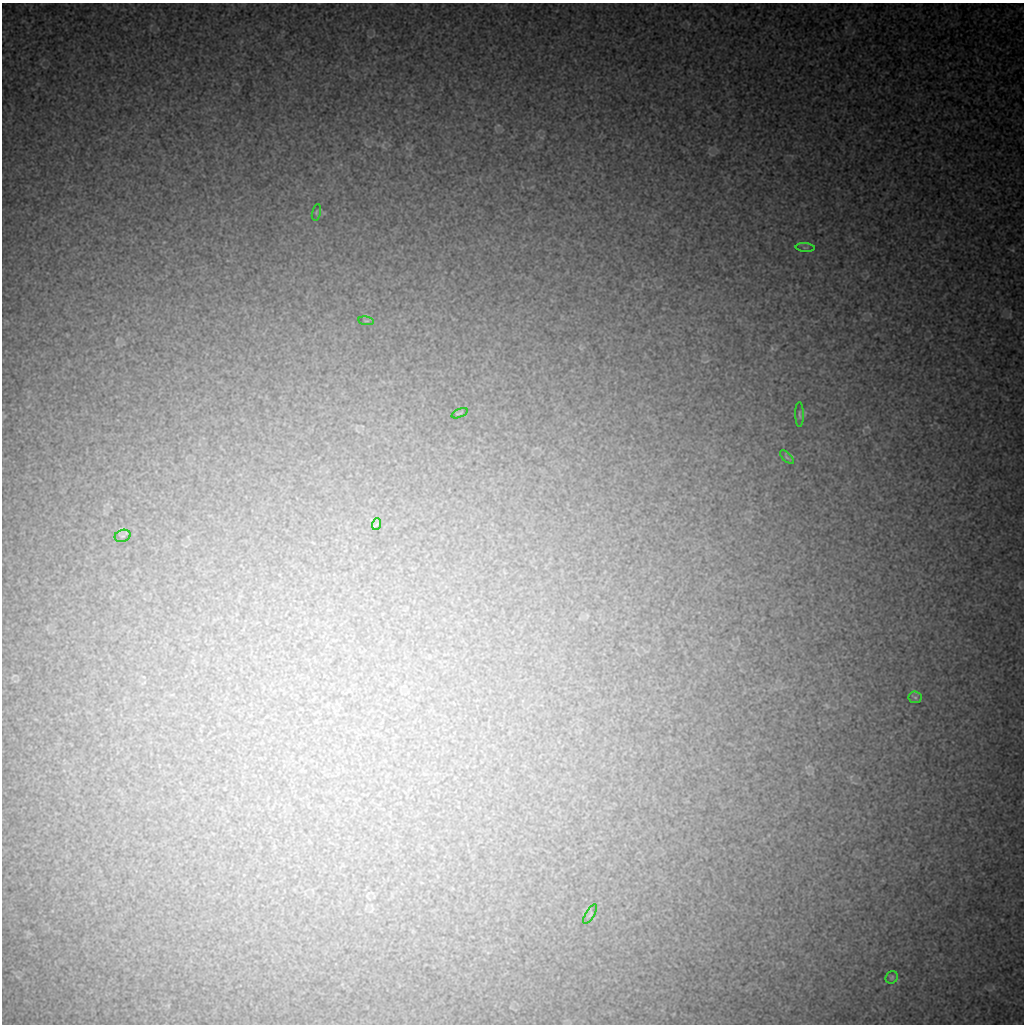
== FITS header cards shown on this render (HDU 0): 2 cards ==
NAXIS1  =                 1022 / length of data axis 1
NAXIS2  =                 1022 / length of data axis 2

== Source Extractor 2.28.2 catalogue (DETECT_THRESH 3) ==
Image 1022 x 1022 px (HDU 0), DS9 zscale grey, 1 PNG px = 1 image px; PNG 1026 x 1026 px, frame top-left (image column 1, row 1022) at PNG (2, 3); each listed source drawn as its Kron ellipse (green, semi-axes under 4 px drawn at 4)
Background 9190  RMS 47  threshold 142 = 3 sigma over >= 5 px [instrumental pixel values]
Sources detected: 11; all 11 listed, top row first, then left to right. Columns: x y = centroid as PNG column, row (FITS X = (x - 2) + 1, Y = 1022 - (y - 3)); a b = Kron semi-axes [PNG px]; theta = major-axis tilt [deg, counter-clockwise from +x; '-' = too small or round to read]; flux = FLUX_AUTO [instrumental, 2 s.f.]
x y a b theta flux
316 212 8 3 77 3700
805 247 9 3 -4 4800
366 321 8 4 -8 4400
459 413 8 2 23 2900
799 414 12 4 -89 7000
787 457 8 3 -45 5000
377 524 6 4 70 3800
123 536 8 6 19 9000
915 697 6 6 - 7500
590 914 11 3 58 5400
892 977 6 5 - 5600